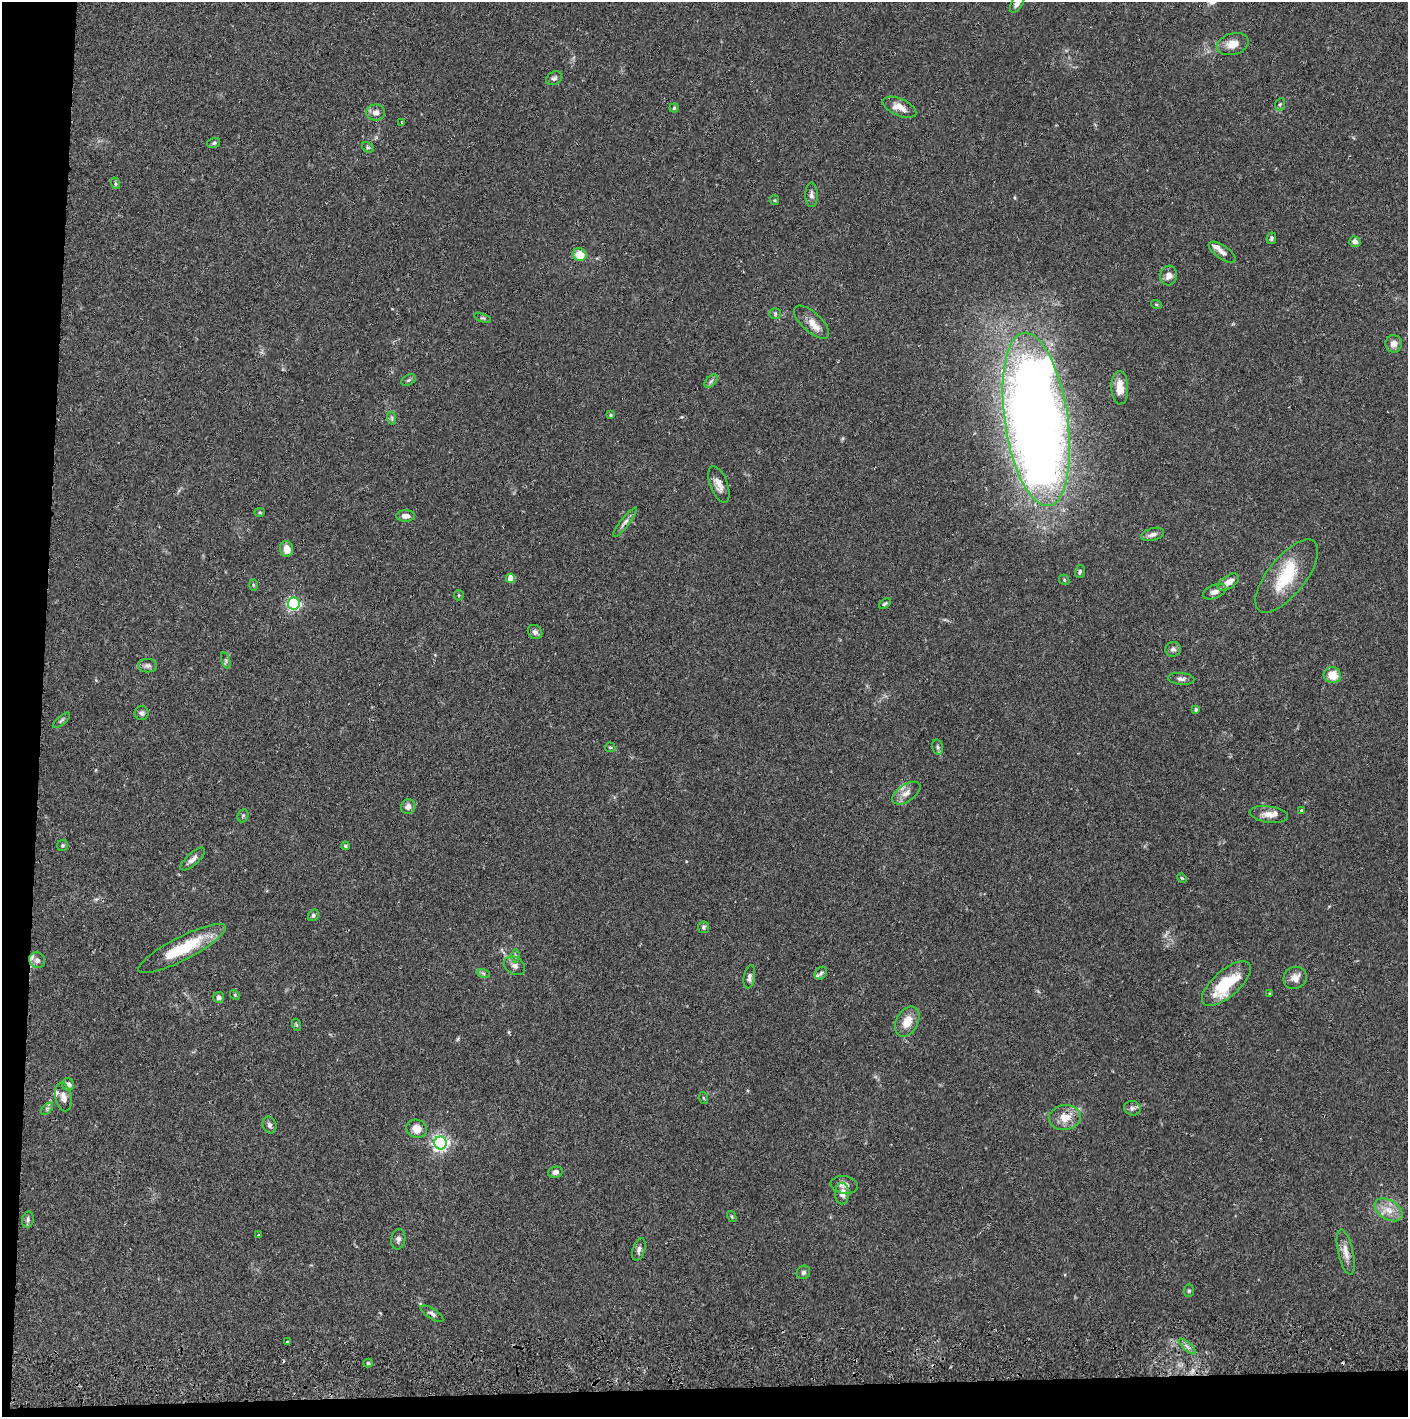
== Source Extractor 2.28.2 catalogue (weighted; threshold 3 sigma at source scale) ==
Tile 7 of 3 x 3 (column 1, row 3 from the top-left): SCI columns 4-1409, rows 56-1470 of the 4229 x 4358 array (HDU 1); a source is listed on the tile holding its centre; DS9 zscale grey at full resolution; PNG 1410 x 1419 px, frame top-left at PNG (2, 2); each listed source drawn as its Kron ellipse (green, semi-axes under 4 px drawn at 4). Shown black and unused: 5% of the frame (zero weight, under 2 of 3 exposures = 3% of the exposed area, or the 3 px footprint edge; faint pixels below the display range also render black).
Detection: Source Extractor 2.28.2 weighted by HDU 2 'WHT'; one run over the whole footprint, this tile lists its part. Background 0.0678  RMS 0.0049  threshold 0.0219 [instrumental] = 3 sigma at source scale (4.5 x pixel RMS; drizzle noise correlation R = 1.50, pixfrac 1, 0.05/0.05 arcsec/px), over >= 5 px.
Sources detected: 116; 3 inside a brighter object's white glare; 2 cosmic-ray / hot-pixel residue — neither listed nor drawn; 5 inside a brighter listed object's ellipse — not listed separately; the other 106 listed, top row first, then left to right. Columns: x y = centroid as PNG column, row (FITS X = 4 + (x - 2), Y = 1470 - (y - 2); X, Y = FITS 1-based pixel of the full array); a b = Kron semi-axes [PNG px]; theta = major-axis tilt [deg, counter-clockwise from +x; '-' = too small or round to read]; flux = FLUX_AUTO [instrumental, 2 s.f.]
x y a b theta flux
1018 2 12 5 63 3.3
1233 44 16 10 16 5.5
554 78 8 6 29 1.3
1280 104 6 5 - 0.77
899 107 18 8 -23 5.1
674 108 5 4 - 0.6
376 113 9 8 - 2.9
402 123 4 2 - 0.44
214 143 6 5 - 0.87
368 147 6 4 -29 0.76
115 183 6 4 -71 0.68
811 195 12 6 -89 1.8
774 200 5 4 - 0.53
1271 238 6 4 77 1.1
1355 242 6 5 - 2
1222 252 15 6 -35 2.4
580 255 7 6 - 8.1
1169 275 10 8 76 2.9
1156 304 5 3 - 0.49
775 314 6 5 - 0.83
483 318 9 4 -20 0.76
812 322 22 9 -42 5.7
1394 344 8 8 - 3.2
408 380 8 5 27 0.92
711 381 8 4 45 1.1
1120 388 17 8 -88 6.2
611 415 4 3 - 0.55
392 418 7 4 -72 0.85
1036 419 87 31 -82 760
719 484 19 8 -69 4.2
260 512 5 4 - 0.61
406 516 9 5 -1 2.3
625 522 18 4 52 2
1153 534 12 6 16 2.2
287 549 8 6 -74 5.2
1080 571 6 4 74 0.82
1287 576 44 19 51 23
511 578 5 4 - 7.5
1064 580 5 4 - 0.67
1228 582 12 6 34 4.2
253 585 6 4 -88 0.58
1214 592 12 6 23 2.4
459 595 5 4 - 0.6
294 604 6 6 - 88
885 604 6 4 36 0.8
535 632 8 6 -41 1.6
1173 649 8 7 - 1.6
226 660 8 3 -74 0.75
147 666 9 7 0 1.7
1332 675 8 8 - 7.9
1181 679 13 6 -5 1.8
1196 709 4 4 - 0.77
142 713 7 7 - 1.3
61 720 11 3 40 0.89
610 747 5 5 - 0.56
938 747 8 5 -73 1.1
906 793 16 8 33 3.6
408 807 7 7 - 1.8
1301 810 3 3 - 0.82
1269 814 19 8 -9 4.3
243 816 7 5 67 0.84
62 845 5 5 - 0.71
345 846 4 3 - 0.57
193 859 15 6 42 2.4
1182 878 5 4 - 0.5
313 915 6 5 - 0.98
703 927 6 5 - 1
182 948 48 11 27 22
515 956 7 4 -90 0.87
37 960 8 7 - 2.4
514 966 11 8 -31 2.3
483 973 7 4 -19 0.81
821 973 7 5 47 1
749 977 12 5 80 1.8
1295 978 12 11 - 3.7
1226 984 30 13 41 23
1270 994 3 3 - 0.55
235 995 5 4 - 0.54
219 997 5 5 - 1.6
907 1022 16 11 63 6.8
297 1025 6 4 -71 0.57
68 1084 6 6 - 2
63 1097 14 8 -77 3.3
704 1098 6 4 -70 0.58
1132 1108 8 7 - 1.5
47 1109 7 4 47 0.94
1065 1117 16 12 8 7.6
269 1125 8 6 -68 1.4
417 1129 10 9 - 5
440 1143 6 6 - 160
555 1172 7 5 13 2.1
844 1185 14 8 -9 2.9
842 1193 11 7 86 2.9
1388 1210 15 9 -31 5.6
732 1217 6 3 -60 0.58
28 1219 8 5 81 1.3
259 1235 3 3 - 0.69
398 1239 10 7 81 1.6
639 1249 11 6 72 1.7
1346 1252 23 7 -77 4.6
803 1272 7 6 - 1.2
1189 1291 6 5 - 0.8
432 1314 13 5 -33 1.5
287 1342 3 3 - 0.57
1187 1346 11 4 -40 1.7
368 1363 4 4 - 0.57
Isophote crosses this tile's border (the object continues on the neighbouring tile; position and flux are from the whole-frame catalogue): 1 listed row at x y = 1018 2